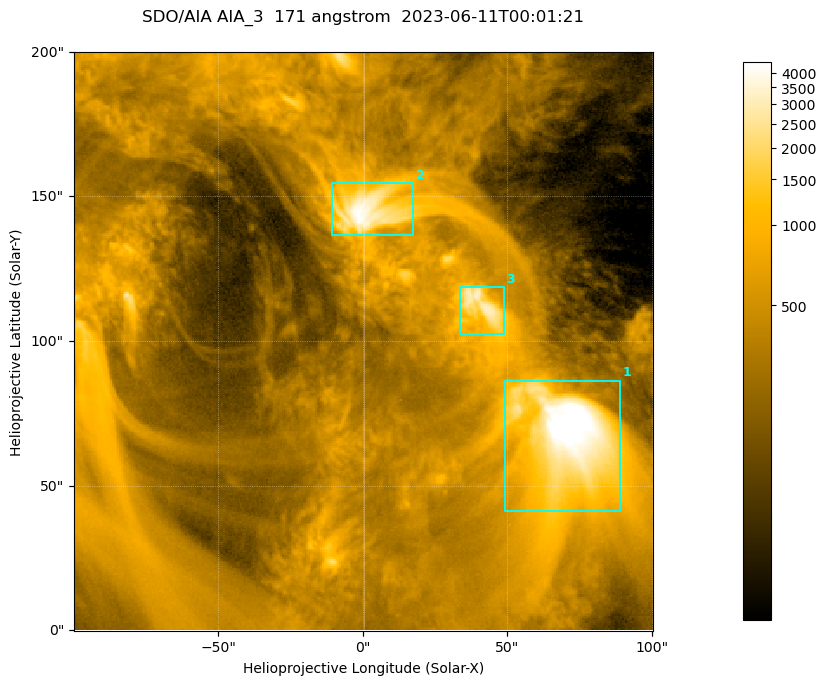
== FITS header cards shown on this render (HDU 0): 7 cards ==
TELESCOP= 'SDO/AIA '           / For AIA: SDO/AIA
INSTRUME= 'AIA_3   '           / For AIA: AIA_ATA1, AIA_ATA2, AIA_ATA3 or AIA_AT
WAVELNTH=                  171 / [angstrom] Wavelength
WAVEUNIT= 'angstrom'           / Wavelength unit: angstrom
DATE-OBS= '2023-06-11T00:01:21.351' / [ISO] Date when observation started; ISO 8
CTYPE1  = 'HPLN-TAN'           / CTYPE1; Typically HPLN
CTYPE2  = 'HPLT-TAN'           / CTYPE2; Typically HPLT

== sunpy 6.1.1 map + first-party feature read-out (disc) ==
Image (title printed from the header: SDO/AIA AIA_3  171 angstrom  2023-06-11T00:01:21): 334 x 334 px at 0.599 arcsec/px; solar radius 945 arcsec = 1577 px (partial field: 1.4% of the solar disc is inside the frame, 100% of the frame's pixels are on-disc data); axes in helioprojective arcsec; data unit not stated in the header (colour bar unlabelled)
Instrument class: DISC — disc imager (sunpy class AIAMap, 171 A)
Bright regions (active regions / flare kernels): reference = the on-disc median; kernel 3 px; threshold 5 sigma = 1104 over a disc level ~355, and >= 1.15x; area >= 111 px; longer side >= 4 px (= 2.4 arcsec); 3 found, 3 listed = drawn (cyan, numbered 1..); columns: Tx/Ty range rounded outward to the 2 arcsec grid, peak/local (2 s.f.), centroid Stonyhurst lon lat
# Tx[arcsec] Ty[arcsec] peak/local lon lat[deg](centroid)
1 48..90 40..86 15 +4 +4
2 -12..18 136..156 12 +0 +9
3 32..50 102..120 8.8 +2 +7